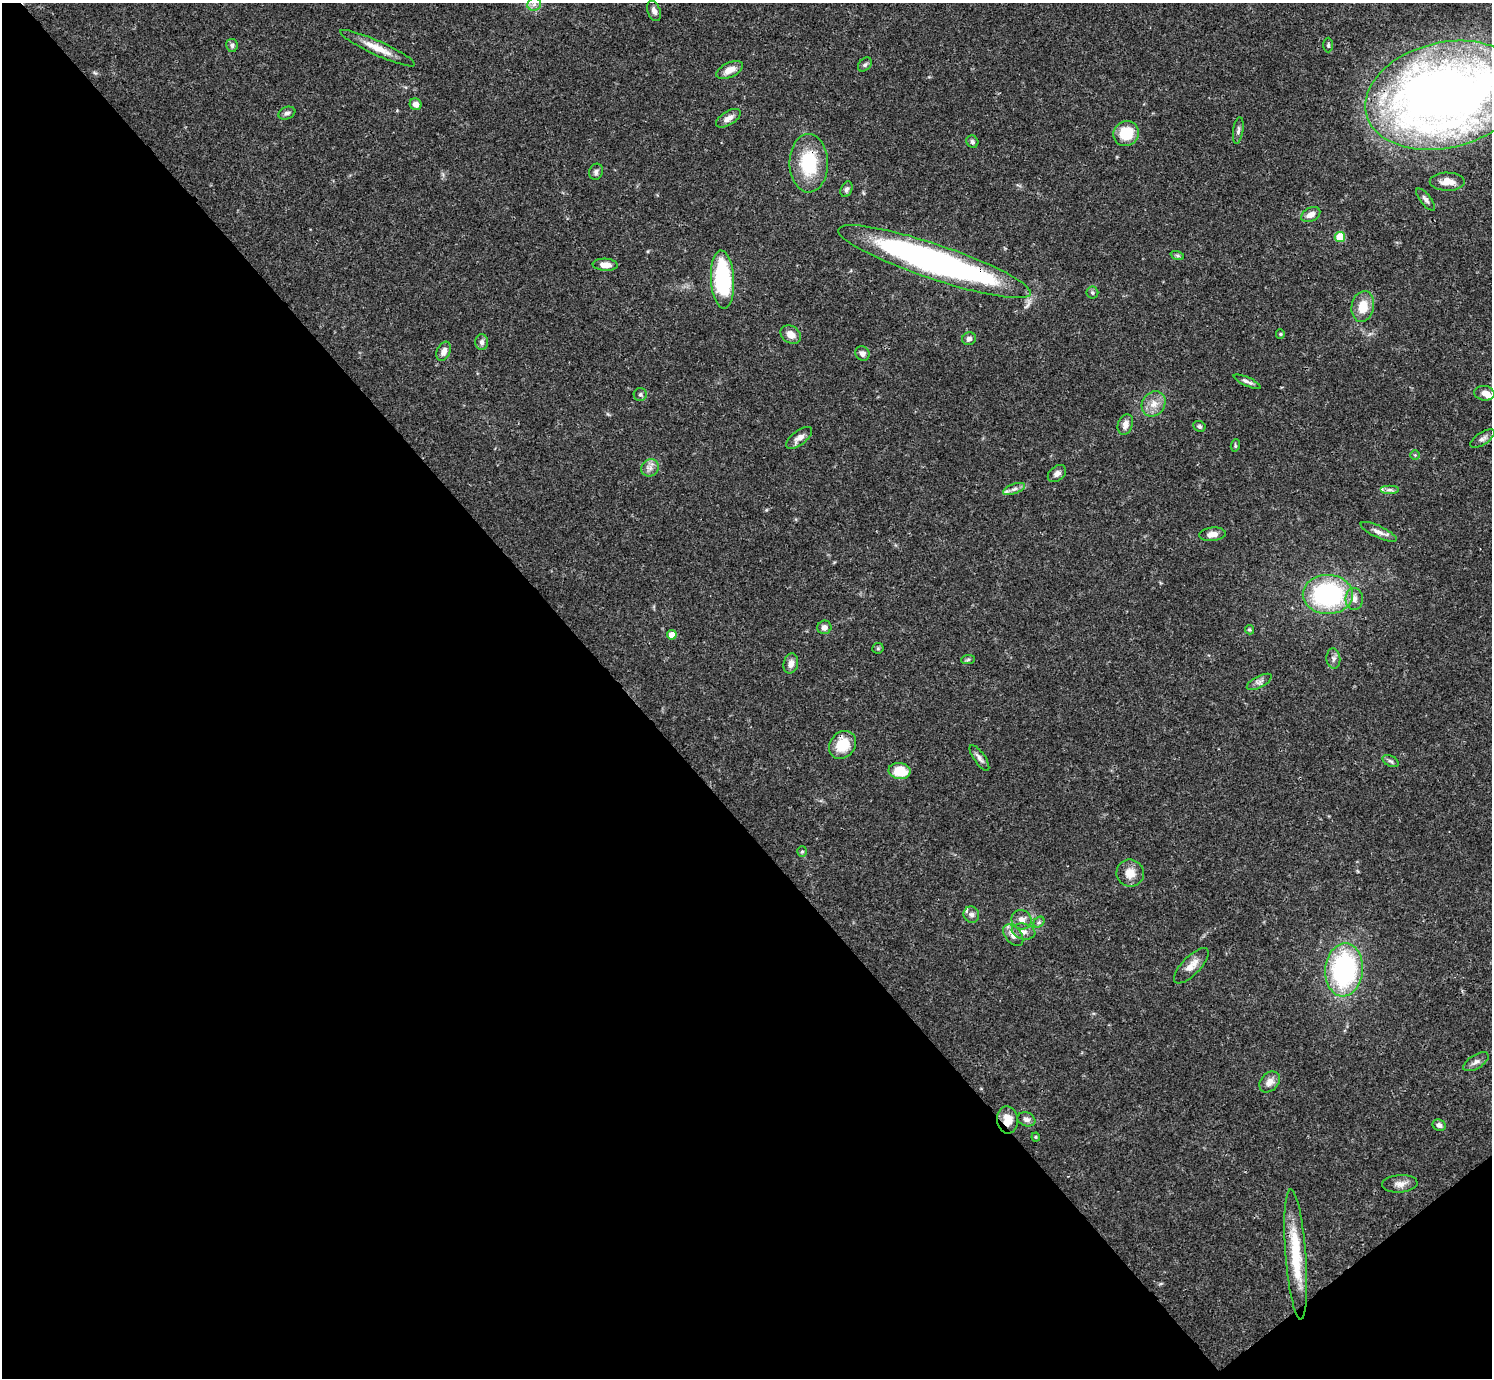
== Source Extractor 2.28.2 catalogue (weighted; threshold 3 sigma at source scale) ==
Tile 14 of 4 x 4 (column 2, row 4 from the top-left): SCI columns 1491-2980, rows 159-1534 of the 5963 x 5960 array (HDU 1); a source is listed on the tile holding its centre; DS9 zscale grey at full resolution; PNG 1494 x 1380 px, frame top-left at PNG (2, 3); each listed source drawn as its Kron ellipse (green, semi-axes under 4 px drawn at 4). Shown black and unused: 43% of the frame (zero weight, under 3 of 4 exposures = <1% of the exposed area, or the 3 px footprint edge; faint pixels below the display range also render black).
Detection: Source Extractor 2.28.2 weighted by HDU 2 'WHT'; one run over the whole footprint, this tile lists its part. Background 0.0406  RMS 0.0027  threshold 0.012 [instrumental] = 3 sigma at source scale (4.5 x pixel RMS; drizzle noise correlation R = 1.50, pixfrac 1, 0.05/0.05 arcsec/px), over >= 5 px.
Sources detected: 83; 3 inside a brighter listed object's ellipse — not listed separately; the other 80 listed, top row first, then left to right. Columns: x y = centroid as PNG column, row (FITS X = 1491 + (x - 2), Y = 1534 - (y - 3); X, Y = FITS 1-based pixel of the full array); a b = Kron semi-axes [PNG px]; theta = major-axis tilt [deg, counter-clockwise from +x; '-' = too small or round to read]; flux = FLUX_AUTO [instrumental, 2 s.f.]
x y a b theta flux
534 4 7 6 - 1.1
654 11 11 6 -69 1.2
232 45 6 5 - 0.63
1328 45 7 5 -90 0.5
377 48 41 7 -24 4.3
865 65 8 5 47 0.58
730 70 14 7 26 2.3
1445 95 80 53 14 300
416 104 6 5 - 1.3
287 113 9 6 21 0.87
728 118 14 7 31 1.7
1238 130 13 5 81 0.81
1126 133 13 12 - 7.7
972 142 6 5 - 0.58
809 163 29 19 -89 14
596 172 8 6 72 0.81
1447 182 17 9 -1 2.9
846 189 8 5 69 0.73
1426 200 13 5 -51 0.97
1311 215 10 6 28 1.9
1340 237 5 5 - 8.2
1177 255 7 4 -19 0.43
934 262 101 17 -19 110
605 265 12 6 -3 2.3
723 279 29 11 -86 28
1092 293 6 6 - 0.48
1363 307 15 11 79 4.8
1280 334 5 4 - 0.32
791 335 11 8 -34 2.5
969 339 7 6 - 0.92
482 342 8 6 -90 0.95
444 351 10 6 66 1.5
862 354 8 6 -50 1
1247 382 15 4 -24 0.92
1484 393 10 7 -8 2
640 394 6 6 - 0.7
1154 404 13 11 53 2.8
1125 424 10 7 69 1.7
1199 426 6 5 - 0.55
799 438 15 7 37 1.7
1483 438 14 6 33 1.1
1235 446 6 4 82 0.39
1415 455 5 5 - 0.36
650 468 9 8 - 1.4
1057 473 10 7 38 1.2
1014 489 11 5 20 1.1
1389 490 9 4 0 0.86
1379 532 20 6 -25 1.7
1213 534 13 6 6 2.1
1328 594 25 19 0 37
1354 599 11 8 -87 1.7
824 627 7 6 - 1.2
1249 630 5 4 - 0.4
672 635 5 5 - 2.3
878 648 6 5 - 0.39
1333 659 10 7 -85 0.96
968 660 7 4 2 0.44
791 664 10 7 76 1.6
1259 682 13 6 28 1.1
843 745 15 12 51 6.8
979 758 15 5 -55 1.1
1391 761 8 5 -27 0.69
899 771 11 8 -9 7
802 852 5 5 - 0.37
1130 873 14 13 - 3.3
971 915 8 7 - 1
1022 920 10 9 - 1.9
1039 922 6 4 45 0.5
1023 931 12 7 -12 1.4
1013 935 12 7 -50 2
1191 966 23 9 46 3
1344 970 26 19 85 44
1476 1062 14 7 32 1.2
1270 1082 12 8 47 2.1
1026 1119 9 6 -22 1.1
1008 1120 14 10 -83 3.7
1439 1125 7 5 -29 0.97
1036 1137 4 4 - 0.29
1400 1184 18 8 4 2
1296 1254 65 10 -85 13
Overlapping masked pixels (flux is a lower limit): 4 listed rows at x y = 1445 95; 809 163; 934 262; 1008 1120
Isophote crosses this tile's border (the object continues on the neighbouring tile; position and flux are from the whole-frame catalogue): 1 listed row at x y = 1445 95